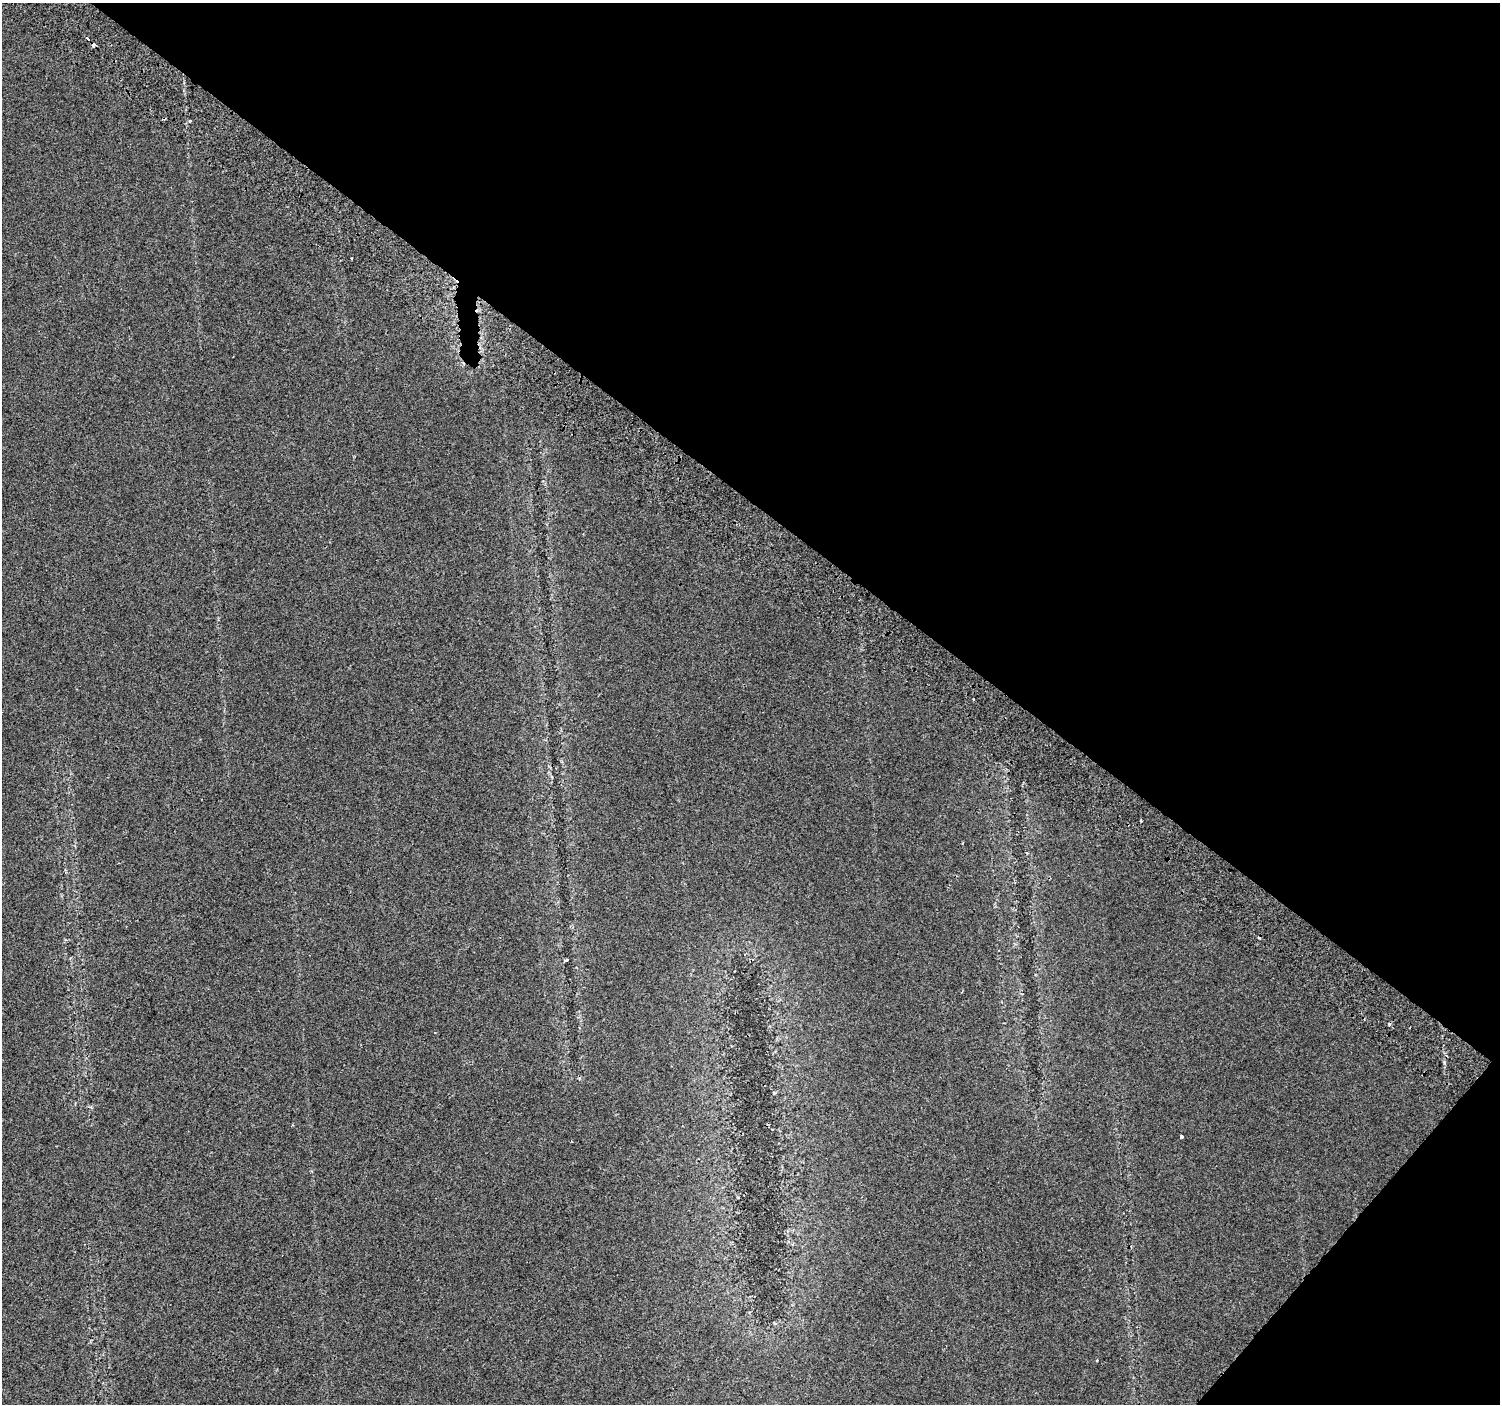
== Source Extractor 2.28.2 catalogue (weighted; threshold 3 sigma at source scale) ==
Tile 8 of 4 x 4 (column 4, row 2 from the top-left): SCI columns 4535-6032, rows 3025-4426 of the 6078 x 6115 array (HDU 1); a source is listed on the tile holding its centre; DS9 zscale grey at full resolution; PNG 1502 x 1406 px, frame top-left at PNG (2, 3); no overlay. Shown black and unused: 38% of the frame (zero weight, under 2 of 3 exposures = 3% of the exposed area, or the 3 px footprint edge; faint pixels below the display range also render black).
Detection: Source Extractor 2.28.2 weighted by HDU 2 'WHT'; one run over the whole footprint, this tile lists its part. Background 0.022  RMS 0.007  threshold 0.0316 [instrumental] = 3 sigma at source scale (4.5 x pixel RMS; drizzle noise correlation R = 1.50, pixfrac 1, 0.0396/0.0396 arcsec/px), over >= 5 px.
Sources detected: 12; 5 cosmic-ray / hot-pixel residue — not listed; the other 7 listed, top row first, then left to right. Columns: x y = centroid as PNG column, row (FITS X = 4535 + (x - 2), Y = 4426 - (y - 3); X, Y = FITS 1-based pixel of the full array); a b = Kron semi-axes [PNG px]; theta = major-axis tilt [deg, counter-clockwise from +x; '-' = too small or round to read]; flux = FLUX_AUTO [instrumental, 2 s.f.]
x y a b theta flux
94 45 4 3 - 6.9
190 121 3 3 - 3.9
974 699 3 3 - 2.1
1141 821 2 2 - 0.77
567 960 4 3 - 2.4
1389 1025 3 3 - 17
1181 1137 4 3 - 2
Overlapping masked pixels (flux is a lower limit): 2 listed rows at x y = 94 45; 1389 1025